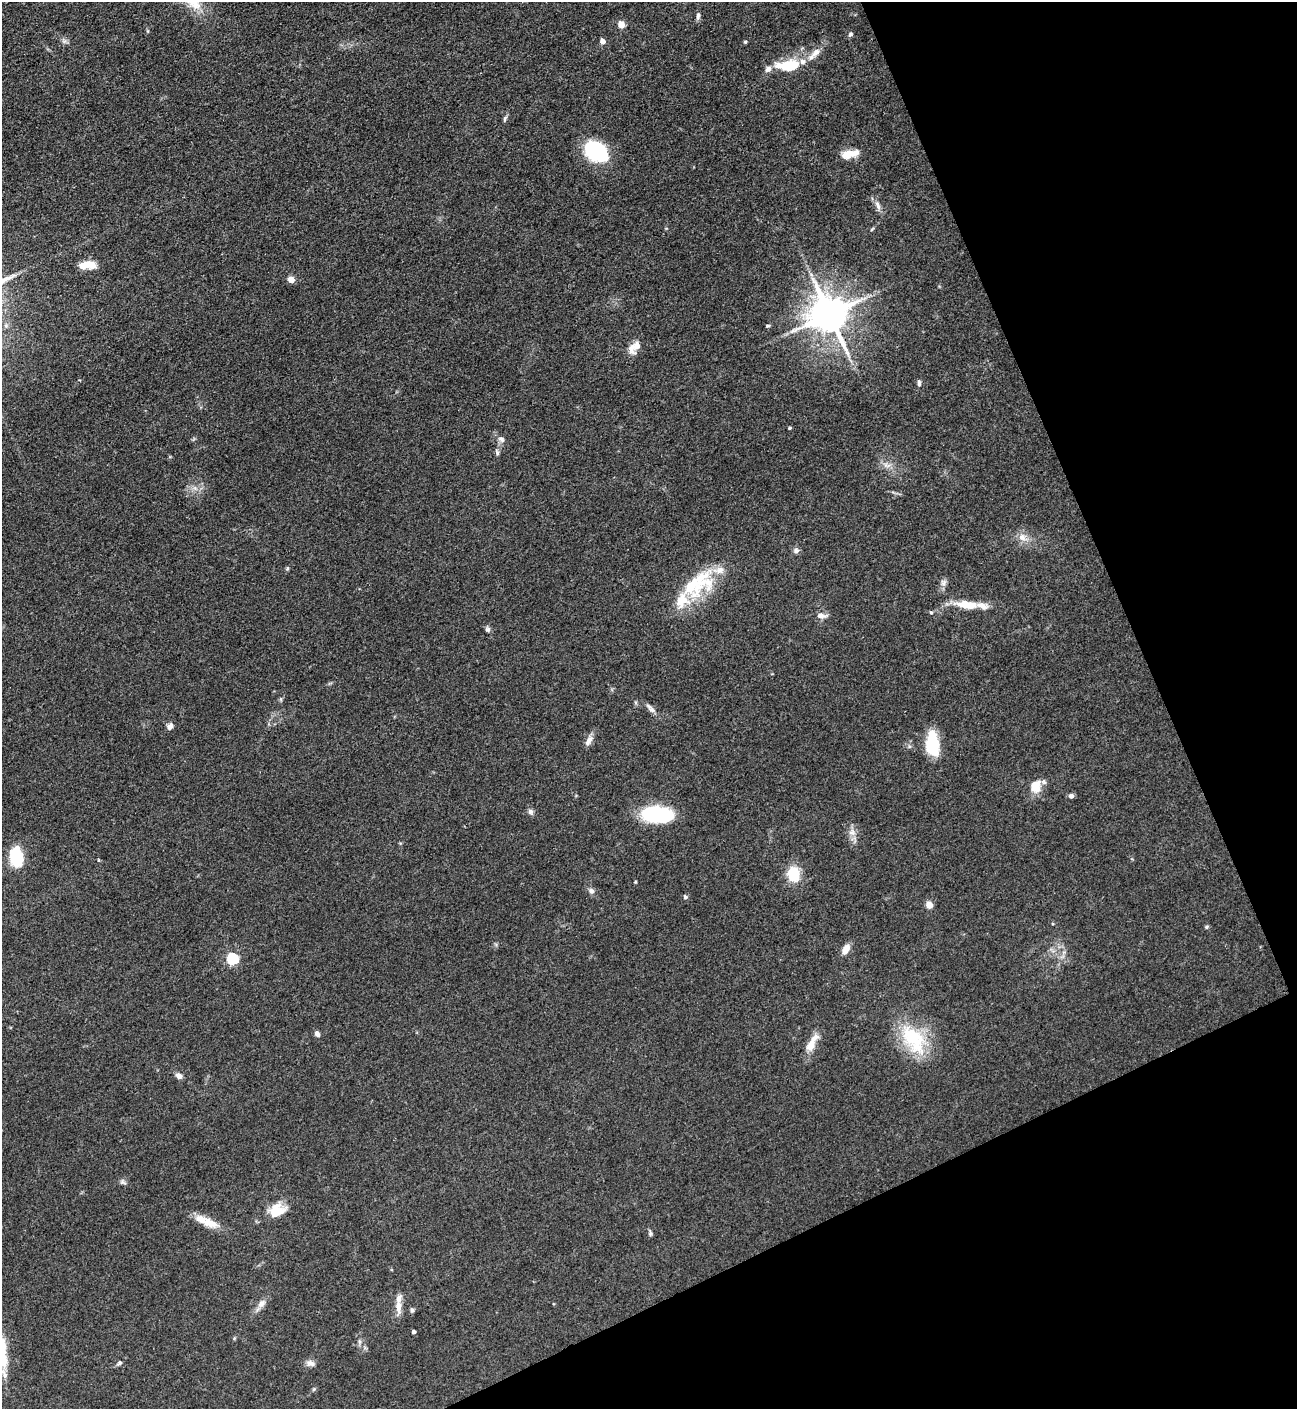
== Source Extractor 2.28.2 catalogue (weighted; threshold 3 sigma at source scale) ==
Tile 12 of 4 x 4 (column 4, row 3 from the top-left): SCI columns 4171-5465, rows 1409-2815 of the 5618 x 5630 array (HDU 1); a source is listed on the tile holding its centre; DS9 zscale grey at full resolution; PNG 1299 x 1411 px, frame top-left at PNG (2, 2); no overlay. Shown black and unused: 22% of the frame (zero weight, under 3 of 4 exposures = <1% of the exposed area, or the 3 px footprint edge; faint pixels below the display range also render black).
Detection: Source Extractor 2.28.2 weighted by HDU 2 'WHT'; one run over the whole footprint, this tile lists its part. Background 0.0649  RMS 0.0058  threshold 0.0261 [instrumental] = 3 sigma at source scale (4.5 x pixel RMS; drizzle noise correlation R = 1.50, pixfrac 1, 0.05/0.05 arcsec/px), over >= 5 px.
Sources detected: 77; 2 inside a brighter object's white glare — not listed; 10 inside a brighter listed object's ellipse — not listed separately; the other 65 listed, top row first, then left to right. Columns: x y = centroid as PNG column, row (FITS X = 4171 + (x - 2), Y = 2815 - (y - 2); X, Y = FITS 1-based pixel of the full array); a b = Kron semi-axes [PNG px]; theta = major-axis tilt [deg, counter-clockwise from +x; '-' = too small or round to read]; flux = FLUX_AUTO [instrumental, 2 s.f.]
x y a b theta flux
698 16 9 5 85 1.7
621 25 5 4 - 11
850 34 6 5 - 1.1
602 41 5 4 - 4
745 42 4 3 - 0.71
816 52 15 9 46 4.8
790 66 24 13 4 19
505 119 10 4 67 1.2
596 151 22 16 -34 48
850 154 21 9 11 7.9
878 205 13 6 -67 3.1
872 229 6 3 45 0.7
87 265 19 8 3 9.3
291 280 5 4 - 9.4
829 314 11 10 - 1800
768 326 6 4 18 0.74
637 346 16 9 67 5.3
919 383 10 4 -87 1.7
789 428 4 3 - 0.84
501 439 10 6 -32 2.2
497 452 9 4 -70 1.2
195 488 8 5 -45 1.9
1022 537 14 9 -34 5
796 551 8 7 - 1.8
287 568 6 4 70 0.81
943 582 9 7 58 2.3
692 586 35 29 -1 31
966 605 23 8 -5 15
931 612 4 4 - 0.77
821 615 12 7 -7 3.4
488 629 7 6 - 1.4
281 699 6 4 72 0.82
651 710 11 7 -26 2.3
170 726 8 6 46 2.5
589 741 16 7 58 3.4
932 744 27 13 -86 22
1036 786 18 13 74 8.5
1071 796 6 6 - 1.7
530 811 8 6 -46 1.7
660 815 28 16 -12 45
852 832 10 9 - 3.7
15 857 17 12 82 27
99 860 5 3 - 0.5
793 874 14 11 -83 18
591 891 8 7 - 2.1
685 897 5 4 - 1.5
929 905 5 4 - 11
1206 927 5 4 - 0.94
846 949 12 7 64 5.2
232 959 5 5 - 66
317 1034 6 5 - 2.4
913 1037 39 27 -48 36
811 1045 23 10 63 8.2
179 1076 7 6 - 3
123 1182 10 5 -33 1.5
277 1210 22 15 20 11
207 1222 33 9 -23 10
650 1233 8 5 83 1.1
261 1303 13 8 45 3.4
399 1307 19 8 89 5.3
412 1310 7 5 -89 1.2
413 1332 4 3 - 1.6
119 1363 8 4 25 1.2
311 1363 12 8 -11 2.7
314 1389 5 4 - 0.79